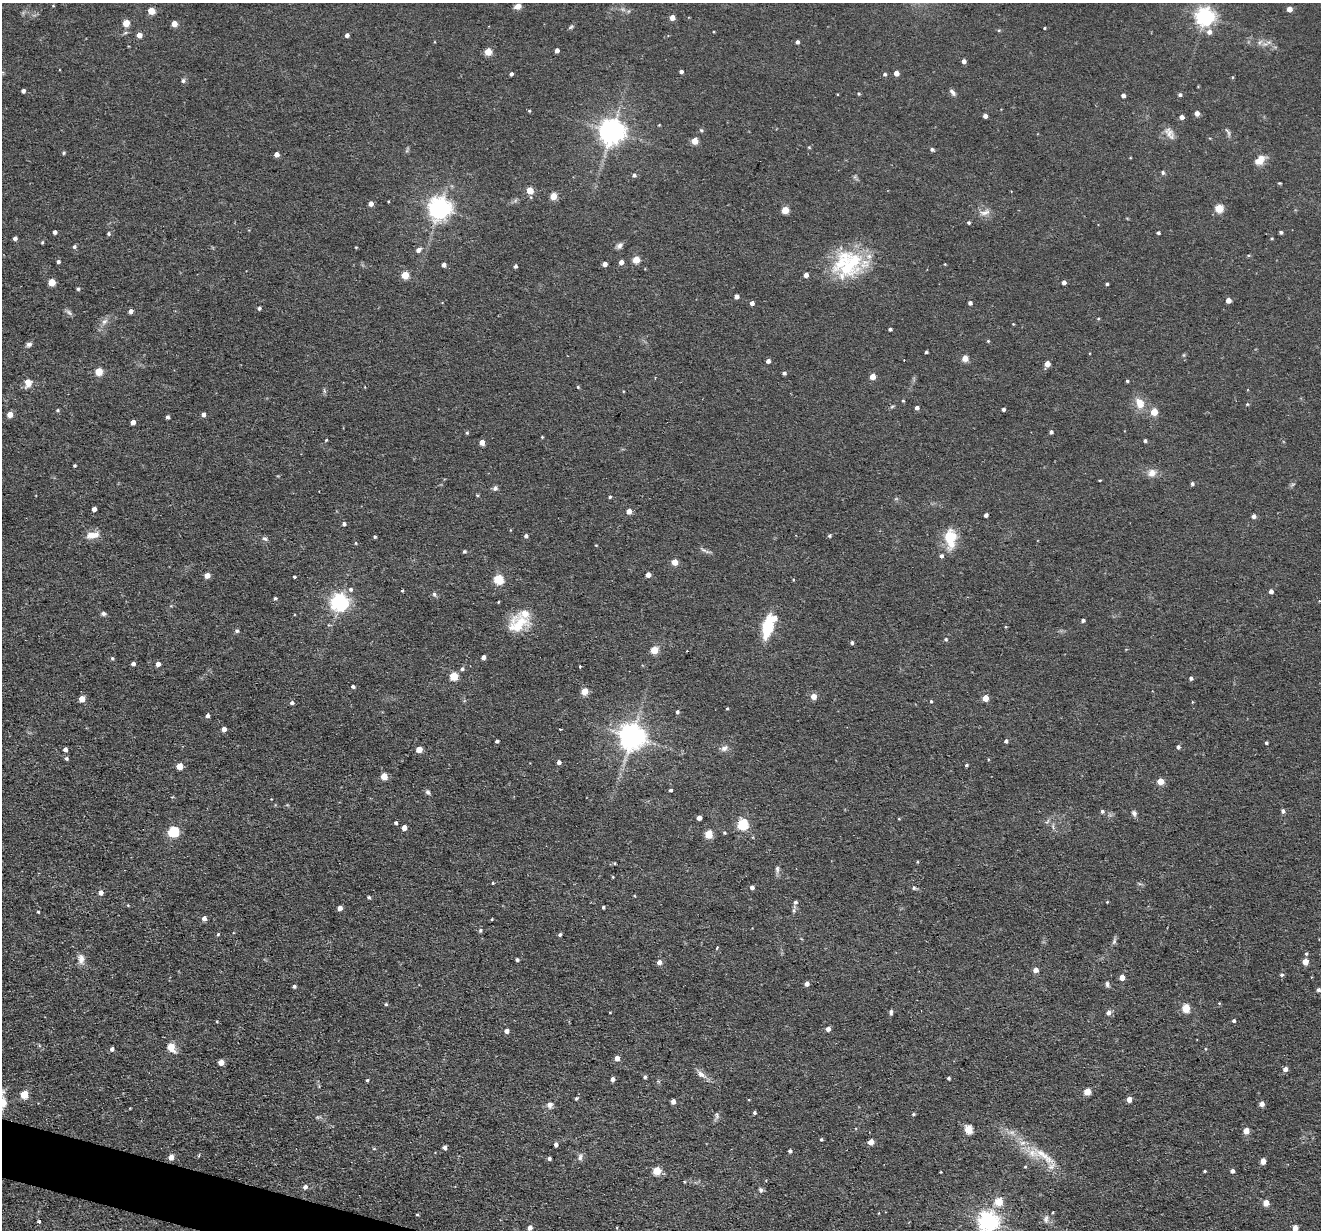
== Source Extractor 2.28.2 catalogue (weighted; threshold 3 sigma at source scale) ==
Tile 7 of 4 x 4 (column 3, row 2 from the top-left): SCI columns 2640-3958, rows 2584-3811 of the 5278 x 5295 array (HDU 1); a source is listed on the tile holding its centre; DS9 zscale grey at full resolution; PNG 1323 x 1232 px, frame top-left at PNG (2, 3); no overlay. Shown black and unused: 1% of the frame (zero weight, under 2 of 3 exposures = <1% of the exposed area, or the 3 px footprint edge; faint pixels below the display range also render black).
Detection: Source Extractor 2.28.2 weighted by HDU 2 'WHT'; one run over the whole footprint, this tile lists its part. Background 0.0571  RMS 0.0069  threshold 0.031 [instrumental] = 3 sigma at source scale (4.5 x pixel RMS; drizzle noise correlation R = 1.50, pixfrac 1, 0.05/0.05 arcsec/px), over >= 5 px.
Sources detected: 311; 2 too faint to see at this stretch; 1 cosmic-ray / hot-pixel residue — not listed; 7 inside a brighter listed object's ellipse — not listed separately; the other 301 listed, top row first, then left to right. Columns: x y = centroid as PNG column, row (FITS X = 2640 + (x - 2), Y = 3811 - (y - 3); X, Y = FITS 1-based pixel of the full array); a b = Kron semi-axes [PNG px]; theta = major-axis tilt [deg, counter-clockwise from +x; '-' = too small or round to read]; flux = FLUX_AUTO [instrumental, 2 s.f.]
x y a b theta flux
53 6 5 3 - 0.51
518 6 8 5 16 4.2
1289 9 4 4 - 6.5
151 11 5 4 - 15
1205 17 7 6 - 340
672 18 4 4 - 6.2
126 23 5 4 - 14
174 24 4 4 - 8.8
571 27 7 4 28 1.1
1044 28 4 2 - 0.6
999 30 5 3 - 0.72
1209 32 6 6 - 3.6
139 35 4 4 - 5.8
347 35 4 4 - 2.6
797 42 4 4 - 1.9
1265 44 7 5 38 1.9
557 50 4 4 - 3
488 52 5 5 - 16
964 61 4 4 - 2.8
681 71 4 3 - 2
2 72 6 4 18 0.9
896 73 4 4 - 5
511 74 4 3 - 1.9
885 74 5 4 - 1.2
183 81 6 5 - 1.7
23 91 4 4 - 2.2
953 92 10 5 -49 2.2
859 94 4 4 - 0.92
1123 95 4 4 - 2.6
1180 95 4 4 - 1.5
529 111 4 4 - 0.76
1197 113 4 4 - 4.3
985 116 4 4 - 3.2
1181 117 4 4 - 3.5
659 125 3 3 - 0.51
701 130 5 5 - 1.2
612 132 8 8 - 760
1228 132 14 3 -55 1.6
1169 133 16 11 -57 5.2
695 141 5 4 - 12
809 147 4 4 - 0.73
932 150 6 4 -54 1.2
64 153 4 4 - 1.1
276 154 4 4 - 4
1261 159 14 10 67 6.2
1163 172 6 4 -87 1.1
634 175 5 5 - 1.7
1279 183 5 3 - 0.59
530 190 5 5 - 13
553 196 5 4 - 12
371 204 4 4 - 4.3
439 208 7 7 - 530
1219 208 5 5 - 24
785 210 5 4 - 14
985 212 16 7 18 4.3
968 222 4 4 - 1.1
55 232 4 4 - 2.3
1281 232 3 3 - 1.3
1158 233 3 3 - 1.2
108 234 4 4 - 1.2
15 238 4 4 - 1.9
42 242 4 3 - 0.84
619 246 9 6 46 2.4
74 247 5 4 - 1.4
356 247 3 3 - 0.57
419 250 9 6 43 2.4
636 260 5 5 - 17
58 261 4 4 - 1.5
621 262 4 4 - 4.2
604 264 4 4 - 3.7
850 264 45 26 56 47
945 264 3 3 - 0.48
444 265 4 4 - 2.8
515 266 4 3 - 1.7
405 275 5 5 - 18
806 275 4 4 - 3
52 282 5 5 - 13
1064 282 4 4 - 2.7
1107 284 3 3 - 1.2
78 289 4 3 - 1.1
736 297 4 4 - 3.3
1228 300 4 4 - 6
752 303 4 4 - 2.7
970 303 4 4 - 2
259 308 4 4 - 1.4
131 311 4 4 - 2.8
1098 319 5 3 - 0.56
104 321 10 6 44 3.1
1013 324 3 3 - 0.48
890 329 3 3 - 1.3
988 341 4 4 - 0.68
29 344 7 5 11 2
926 352 3 3 - 0.87
965 358 4 4 - 10
768 361 4 4 - 2.9
1047 364 5 4 - 7.8
99 372 5 5 - 18
784 373 4 3 - 1.6
872 377 4 4 - 7.3
1127 381 4 3 - 0.97
28 383 10 8 88 6.3
578 387 4 4 - 0.81
903 401 4 3 - 0.74
1140 403 15 10 -61 8.9
1247 404 4 4 - 0.71
892 406 6 4 4 0.99
917 408 4 4 - 2.3
1003 409 4 3 - 2
57 410 4 3 - 0.88
1154 412 5 4 - 14
10 414 5 5 - 6.2
203 414 4 4 - 2.4
167 417 4 4 - 1.6
133 422 4 4 - 4.8
1051 432 4 4 - 1.7
467 433 5 4 - 0.84
542 437 3 3 - 0.57
326 440 4 3 - 0.65
1145 441 4 3 - 1.3
482 442 4 4 - 6.3
74 465 3 3 - 0.9
1152 473 11 10 - 5.6
1100 480 3 2 - 0.93
1192 484 4 4 - 1.4
495 488 7 6 - 1.8
477 495 5 3 - 0.67
610 497 4 3 - 0.95
94 509 4 4 - 3.4
629 511 4 4 - 5
986 515 4 4 - 2.6
1253 516 5 4 - 2.6
344 524 4 4 - 1.7
93 535 17 8 10 7.2
526 536 5 4 - 1.7
829 536 4 4 - 1.1
375 537 3 3 - 1.1
950 537 20 13 80 19
265 539 9 5 -22 1.6
356 543 5 3 - 0.67
596 545 4 3 - 0.5
703 550 9 4 -22 1.8
464 551 4 4 - 1.2
941 556 4 4 - 2
675 562 5 4 - 10
207 575 4 4 - 6.4
648 575 4 4 - 5.4
294 577 3 3 - 2.2
498 579 5 5 - 40
793 580 3 3 - 0.68
351 589 5 5 - 1.8
402 591 3 3 - 0.71
1271 591 4 4 - 3
434 594 7 5 -63 1.4
275 598 4 4 - 1.2
339 602 6 6 - 310
498 602 3 2 - 0.55
103 614 6 5 - 1.8
1083 620 4 3 - 1.7
518 625 28 20 31 19
767 627 17 8 79 38
237 631 5 5 - 1.4
946 639 5 5 - 1
852 643 4 4 - 1.2
654 650 5 4 - 21
483 657 4 4 - 3.5
112 658 4 4 - 1
133 664 4 4 - 2.1
158 664 5 4 - 3.9
580 667 3 2 - 1.1
462 669 5 5 - 1.5
453 676 5 5 - 28
1191 678 4 4 - 1.6
353 687 4 3 - 1.7
584 691 5 5 - 12
813 696 5 4 - 7.8
985 698 4 4 - 10
82 699 5 4 - 9.1
931 701 4 4 - 0.79
292 703 5 4 - 1.7
727 708 3 3 - 0.69
677 712 4 4 - 1.3
207 715 4 4 - 2.2
224 729 4 4 - 3.7
560 729 3 2 - 0.61
631 737 8 8 - 850
497 741 4 3 - 1.6
1006 741 4 4 - 1.5
1266 743 3 3 - 1.2
1178 747 4 4 - 1.6
724 748 10 8 31 3.1
65 749 4 4 - 2.8
419 749 5 4 - 9.6
66 758 5 4 - 1.3
559 762 4 4 - 2.8
967 765 4 3 - 0.91
179 766 5 4 - 11
384 776 5 4 - 12
1160 781 5 4 - 13
671 790 4 3 - 1.2
428 792 7 6 - 1.7
1102 811 5 5 - 1.4
1283 811 5 4 - 1.8
1134 813 7 6 - 2
699 818 4 4 - 3.8
1047 821 8 3 45 1.2
396 823 3 3 - 1.6
742 824 5 5 - 60
1053 826 8 3 -85 1.3
404 828 4 4 - 5.9
173 831 5 5 - 64
724 833 4 3 - 0.9
708 834 5 5 - 23
917 862 4 3 - 0.63
777 869 11 5 89 2.1
493 883 3 3 - 0.84
752 887 4 4 - 2.6
914 888 6 5 - 1.2
101 892 5 5 - 3.1
369 897 4 4 - 1.1
795 902 5 5 - 1.6
1107 902 3 3 - 0.61
128 905 4 4 - 0.6
603 907 3 3 - 1.1
340 908 4 4 - 4.1
38 912 3 3 - 0.66
204 918 5 5 - 3.1
491 919 3 2 - 0.9
480 930 6 5 - 1.3
218 934 4 4 - 0.83
560 934 4 3 - 1.5
1114 941 10 5 72 1.8
717 948 4 3 - 0.85
1306 954 5 4 - 1.1
81 959 13 8 89 4.6
517 960 4 4 - 1.6
659 962 5 5 - 3.8
1305 962 4 4 - 8.1
1036 970 5 5 - 4.4
1282 975 5 4 - 1.3
1122 977 4 4 - 7.1
807 984 4 4 - 3.2
1107 984 8 5 -89 1.5
294 986 4 4 - 1.5
1318 990 5 4 - 1.6
386 1004 4 4 - 0.95
1186 1008 5 5 - 22
610 1012 3 2 - 0.5
891 1012 6 4 89 1.5
1108 1013 6 6 - 2.7
1234 1021 4 4 - 1.3
828 1029 4 4 - 3.9
506 1031 4 4 - 3.6
171 1048 12 9 -56 7.4
112 1049 5 4 - 1.9
1205 1049 5 3 - 0.63
617 1058 4 4 - 4.6
221 1062 5 4 - 7.2
1285 1069 5 5 - 3.5
701 1074 15 7 -34 4.4
645 1077 4 4 - 1.3
948 1078 3 3 - 1.1
612 1079 4 4 - 3.4
367 1080 3 3 - 0.95
1087 1092 5 4 - 15
24 1094 5 5 - 17
576 1098 4 4 - 1
1129 1099 4 4 - 5.3
673 1101 4 4 - 3.8
1262 1104 4 4 - 4.7
550 1105 8 7 - 3.2
130 1108 3 3 - 0.49
754 1113 4 3 - 1.3
913 1114 4 3 - 0.94
717 1115 10 7 -83 2
968 1129 5 5 - 27
1246 1131 5 4 - 7.8
821 1139 4 3 - 1.1
871 1142 4 4 - 8.6
556 1144 4 4 - 3
444 1147 4 4 - 2.7
374 1149 5 3 - 0.72
790 1151 4 4 - 1.5
199 1155 4 3 - 1.2
1044 1156 44 10 -36 19
171 1157 5 5 - 4.9
580 1157 9 6 84 2.3
549 1158 4 3 - 1.9
1263 1161 5 4 - 7.1
657 1171 5 5 - 23
1205 1171 3 3 - 0.79
1232 1171 4 4 - 2.4
305 1187 5 5 - 2.9
761 1190 7 6 - 1.6
999 1202 5 5 - 18
1266 1203 5 4 - 9
417 1214 4 3 - 0.8
1046 1219 12 6 85 2.6
39 1221 3 3 - 1.5
988 1222 7 7 - 440
530 1227 4 4 - 4.3
1295 1228 4 4 - 6.2
Isophote crosses this tile's border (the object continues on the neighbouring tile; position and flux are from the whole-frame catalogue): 3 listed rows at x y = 2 72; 988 1222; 1295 1228